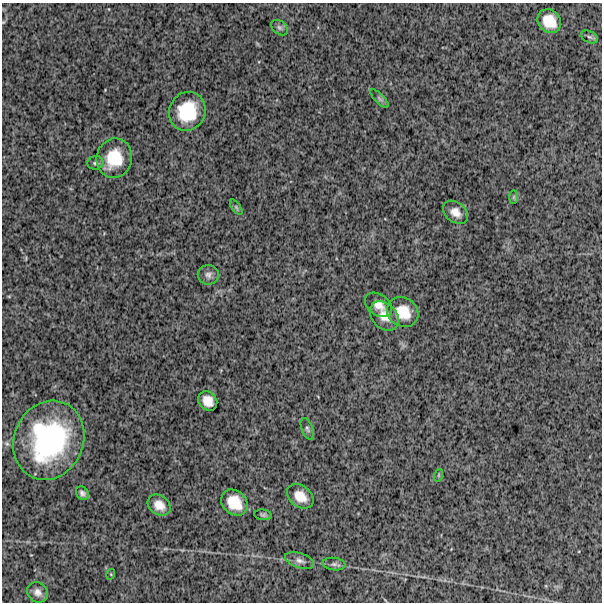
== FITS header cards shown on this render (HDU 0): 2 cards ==
NAXIS1  =                  600
NAXIS2  =                  600

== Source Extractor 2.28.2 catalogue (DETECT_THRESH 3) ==
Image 600 x 600 px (HDU 0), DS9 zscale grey, 1 PNG px = 1 image px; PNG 604 x 604 px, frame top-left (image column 1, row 600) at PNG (2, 3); each listed source drawn as its Kron ellipse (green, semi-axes under 4 px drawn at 4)
Background 1320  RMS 260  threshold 784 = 3 sigma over >= 5 px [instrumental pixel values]
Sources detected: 27; all 27 listed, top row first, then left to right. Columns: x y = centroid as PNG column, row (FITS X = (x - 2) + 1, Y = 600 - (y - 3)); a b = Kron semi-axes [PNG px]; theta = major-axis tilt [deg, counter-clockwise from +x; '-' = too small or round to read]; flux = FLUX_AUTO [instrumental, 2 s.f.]
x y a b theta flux
549 21 13 11 -47 3.5e+05
279 28 9 6 -39 5.3e+04
589 37 9 5 -26 3.9e+04
379 99 12 4 -45 4.7e+04
187 111 20 18 65 7.8e+05
114 158 20 17 75 6.1e+05
95 163 8 6 8 4.9e+04
514 197 7 4 89 2.7e+04
236 207 9 4 -55 3.4e+04
456 212 14 10 -38 1.6e+05
208 275 10 9 - 8.7e+04
379 305 15 10 -37 1.6e+05
403 312 16 14 -36 4.0e+05
384 316 17 12 -46 2.3e+05
208 401 10 8 -49 2.0e+05
307 429 11 5 -69 5.0e+04
49 440 40 34 67 3.0e+06
439 475 6 4 71 2.3e+04
82 493 7 6 - 6.2e+04
300 496 15 10 -37 2.5e+05
234 503 14 11 -44 4.2e+05
159 505 12 9 -37 2.0e+05
263 515 8 5 -7 3.9e+04
300 561 15 7 -18 9.0e+04
334 564 11 6 -7 5.7e+04
111 574 5 3 - 1.7e+04
37 592 11 9 -41 1.1e+05